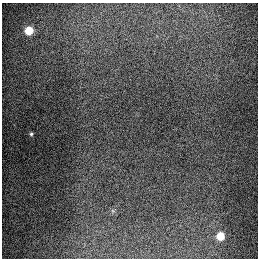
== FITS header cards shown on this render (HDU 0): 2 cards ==
NAXIS1  =                  256
NAXIS2  =                  256

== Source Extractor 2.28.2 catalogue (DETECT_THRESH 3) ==
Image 256 x 256 px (HDU 0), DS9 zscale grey, 1 PNG px = 1 image px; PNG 260 x 260 px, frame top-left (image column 1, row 256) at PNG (2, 3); no overlay
Background 1300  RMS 27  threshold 79.6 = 3 sigma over >= 5 px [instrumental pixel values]
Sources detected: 3; all 3 listed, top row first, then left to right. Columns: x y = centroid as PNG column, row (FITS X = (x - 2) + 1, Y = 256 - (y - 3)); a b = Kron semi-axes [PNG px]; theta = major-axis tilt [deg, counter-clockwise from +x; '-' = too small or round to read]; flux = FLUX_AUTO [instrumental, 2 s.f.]
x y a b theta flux
29 30 5 5 - 92000
31 134 4 4 - 2800
220 236 5 5 - 70000